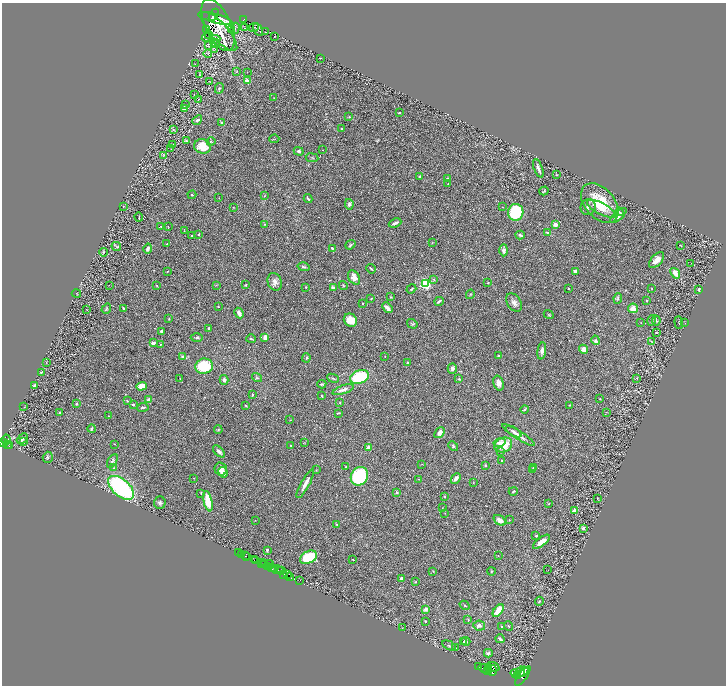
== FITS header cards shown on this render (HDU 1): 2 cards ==
NAXIS1  =                 1448
NAXIS2  =                 1367

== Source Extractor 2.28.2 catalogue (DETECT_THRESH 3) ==
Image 1448 x 1367 px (HDU 1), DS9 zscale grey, zoomed out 1/2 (1 PNG px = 2 x 2 image px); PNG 728 x 688 px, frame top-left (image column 1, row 1366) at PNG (2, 3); each listed source drawn as its Kron ellipse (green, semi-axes under 4 px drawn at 4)
Background 0.411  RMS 0.028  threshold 0.0853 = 3 sigma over >= 5 px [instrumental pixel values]
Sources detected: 329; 29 cannot appear on this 1/2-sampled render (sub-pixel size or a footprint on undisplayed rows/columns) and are neither listed nor drawn; the other 300 listed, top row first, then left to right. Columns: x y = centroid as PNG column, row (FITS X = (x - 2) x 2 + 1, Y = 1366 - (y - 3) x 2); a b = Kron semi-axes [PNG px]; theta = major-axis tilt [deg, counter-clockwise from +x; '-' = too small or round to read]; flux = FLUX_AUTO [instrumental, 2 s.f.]
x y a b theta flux
214 15 7 3 60 250
215 18 17 4 -15 110
244 19 3 2 - 49
218 25 28 12 -65 110
254 27 5 2 - 2.3
235 28 6 3 71 9.8
244 28 2 1 - 1.6
206 30 2 1 - 2.2
232 30 4 3 - 6
258 30 7 2 -58 6
219 31 25 8 -48 180
265 32 3 2 - 2.3
208 34 2 1 - 15
275 36 2 1 - 2.4
207 37 6 3 28 4.9
215 39 5 4 - 6.9
215 43 5 3 - 7.2
208 45 2 2 - 2.2
215 49 2 1 - 1.8
208 53 4 3 - 6.3
320 58 2 1 - 2.2
195 64 2 2 - 1.7
237 71 4 2 - 3.2
247 72 2 1 - 1.3
199 75 4 2 - 3.2
209 81 3 2 - 1.7
247 81 2 2 - 120
219 88 5 4 - 7.8
194 95 2 2 - 2.9
274 98 3 2 - 2.3
198 99 2 2 - 10
186 104 2 2 - 2.3
184 108 2 2 - 120
400 113 2 2 - 18
349 117 3 2 - 2.6
197 120 5 3 - 14
222 123 4 3 - 6.7
173 129 4 4 - 6.2
342 129 3 2 - 6.5
274 139 5 2 - 4.1
186 141 3 3 - 6.5
211 141 4 4 - 6.5
173 145 4 2 - 4.3
202 146 8 7 - 110
171 149 2 2 - 4.7
323 150 2 1 - 3.6
299 151 5 3 - 13
164 155 3 2 - 3.5
312 158 6 2 -8 5.2
538 168 10 2 -70 25
557 175 3 2 - 2.3
420 177 4 3 - 5.6
447 179 4 3 - 12
448 184 2 2 - 5.8
544 191 4 2 - 5.6
192 195 4 2 - 4.2
265 196 3 2 - 3.6
219 198 2 1 - 1.4
308 199 4 2 - 6.6
600 203 23 14 -49 210
349 204 5 4 - 19
123 206 2 2 - 2.2
233 207 2 2 - 2.5
502 207 2 1 - 1.8
588 207 8 7 - 28
601 209 16 5 -28 52
516 212 8 7 - 410
619 212 4 3 - 7.2
618 215 10 3 41 28
139 217 4 1 - 4.6
395 223 6 2 23 18
265 224 2 2 - 5
555 224 2 2 - 96
161 226 2 2 - 3
168 226 2 2 - 1.5
184 231 2 2 - 1.7
548 233 3 2 - 11
198 234 4 3 - 4.8
192 235 2 2 - 3.3
520 235 4 2 - 8.3
432 242 3 2 - 2.6
167 244 3 3 - 4.3
350 245 5 3 - 9.3
680 245 2 2 - 2.5
116 246 5 3 - 6.4
332 248 3 2 - 6.2
148 249 5 3 - 17
504 250 6 4 89 20
104 252 4 3 - 4.9
657 260 10 5 48 43
691 263 2 1 - 31
304 267 6 3 -15 9.8
371 269 5 2 - 7.5
167 271 2 2 - 2.3
575 271 3 2 - 21
675 273 6 3 -51 48
354 277 7 5 -56 45
433 279 4 3 - 4.9
275 282 9 7 -70 33
488 283 2 2 - 3.6
426 284 3 3 - 1000
109 285 2 1 - 1.2
156 285 4 2 - 3.9
216 285 4 3 - 4.6
245 285 3 2 - 4.3
343 285 4 2 - 3.6
306 287 3 2 - 2.7
333 288 2 2 - 51
568 288 2 2 - 6.3
652 288 2 2 - 2.1
411 289 5 3 - 6.5
699 290 4 3 - 10
76 293 4 1 - 2.4
470 294 5 3 - 4.9
391 297 4 2 - 3.6
618 298 5 3 - 8.5
371 299 3 2 - 3.2
647 300 3 2 - 5.5
439 301 5 2 - 10
363 303 2 2 - 5
514 303 10 6 -56 28
218 307 2 2 - 3.7
123 308 4 2 - 6.9
387 308 6 3 -48 22
633 308 5 5 - 49
86 309 2 1 - 1.4
106 309 5 3 - 6.8
239 313 5 3 - 31
549 314 5 2 - 4.2
169 319 3 2 - 3.3
350 320 7 6 - 83
652 320 5 2 - 6.8
656 320 5 2 - 3.5
641 322 2 2 - 1.4
679 323 6 1 -86 2.9
685 323 2 2 - 1.9
412 324 5 3 - 6.7
209 328 3 3 - 12
161 331 4 3 - 11
656 333 2 2 - 3.5
265 337 4 3 - 35
197 338 6 4 1 9
251 339 5 2 - 4.8
595 340 5 3 - 15
651 341 3 2 - 3
153 343 3 3 - 18
161 344 4 3 - 4
584 349 5 4 - 31
542 351 8 4 82 22
183 356 4 3 - 11
385 356 2 2 - 2.2
499 356 2 2 - 20
306 358 5 3 - 6.3
46 363 2 1 - 1.7
407 363 3 3 - 4.4
204 366 9 7 9 190
452 368 5 4 - 15
41 372 3 2 - 5.8
359 377 10 6 21 270
180 378 2 2 - 1.9
257 378 5 4 - 7
333 378 6 3 -23 7.1
637 378 3 2 - 2.3
459 379 3 3 - 6.6
224 380 5 4 - 18
499 383 8 5 -74 27
322 384 5 3 - 8.8
35 385 3 2 - 14
142 386 5 4 - 69
343 390 11 4 19 27
252 394 3 2 - 6.5
321 396 3 3 - 8.3
600 399 3 2 - 2.4
149 400 2 2 - 71
127 401 4 2 - 2.6
340 402 3 3 - 3.8
76 404 3 2 - 6.2
133 404 2 2 - 16
569 405 4 2 - 3.4
246 406 3 2 - 3.7
24 407 3 3 - 2.9
143 407 5 3 - 9
525 409 4 2 - 7.3
606 412 2 1 - 1.9
60 413 3 3 - 7.4
338 413 4 2 - 3.8
109 416 2 1 - 2.8
290 420 4 2 - 3.1
92 429 4 3 - 8.4
218 430 4 4 - 7
513 432 9 3 -32 13
440 433 6 4 49 29
519 435 19 4 -32 40
22 438 6 4 44 12
6 440 5 4 - 860
3 442 2 2 - 810
24 442 2 1 - 60
499 442 6 4 13 23
304 443 4 2 - 2.3
7 444 3 2 - 190
115 444 2 1 - 4.1
503 445 9 7 22 120
9 446 3 2 - 250
291 446 3 3 - 6.8
453 446 5 3 - 7.8
368 447 2 2 - 95
219 451 7 3 -46 17
501 451 3 3 - 5.9
48 457 5 5 - 11
112 461 7 4 58 14
502 461 4 3 - 5.5
422 464 2 1 - 1.4
485 465 3 3 - 7.3
346 467 2 2 - 5.9
114 468 4 3 - 4.9
533 468 4 2 - 4.1
221 469 6 6 - 44
316 470 4 2 - 3.4
532 470 3 2 - 2.9
223 472 5 4 - 21
359 476 9 8 - 410
194 478 3 2 - 2.5
456 478 6 3 46 23
419 479 2 2 - 2.1
473 483 3 2 - 2.1
305 484 16 3 61 30
121 488 15 8 -42 780
513 491 4 3 - 7.5
397 492 3 3 - 9.4
201 493 4 2 - 4
445 496 3 2 - 4.1
597 499 3 2 - 3
208 501 10 4 -78 140
160 503 6 6 - 13
549 503 3 2 - 3.3
442 508 2 2 - 1.5
575 510 2 2 - 100
445 513 2 2 - 2
255 520 3 2 - 1.7
500 520 6 4 -37 32
509 520 3 2 - 2.8
337 524 3 2 - 5.1
583 528 3 3 - 11
536 536 3 2 - 6.4
541 542 10 4 37 34
267 550 3 2 - 14
238 553 3 2 - 88
242 554 2 2 - 610
245 555 4 1 - 64
247 556 2 1 - 28
498 556 2 2 - 2
308 557 9 6 27 240
254 559 2 1 - 110
353 560 3 2 - 2.8
255 561 2 1 - 280
263 563 2 1 - 280
262 564 2 1 - 190
264 564 2 1 - 140
269 564 4 2 - 190
267 567 3 2 - 220
271 567 2 1 - 160
275 568 3 2 - 500
277 570 6 2 -10 690
548 570 2 2 - 2
282 571 3 1 - 21
433 571 3 2 - 3.6
491 571 4 2 - 3.7
284 574 2 1 - 320
287 575 2 1 - 380
289 577 4 3 - 730
402 578 3 3 - 23
300 580 2 1 - 23
415 582 3 2 - 6.9
539 601 4 3 - 4.7
465 605 5 3 - 5.6
426 609 2 2 - 65
498 611 7 4 51 93
468 619 3 2 - 3.6
425 621 2 2 - 7.3
479 626 6 5 - 18
501 626 2 2 - 4.1
509 626 5 3 - 5.7
402 628 3 2 - 2.3
500 639 4 2 - 13
464 641 4 2 - 3.7
466 641 4 4 - 12
449 646 7 3 -28 7.6
455 648 3 2 - 3.9
488 653 4 3 - 8.4
478 666 2 1 - 110
489 667 2 2 - 1100
493 667 7 3 -18 2900
484 668 6 4 -6 5500
487 670 3 2 - 2000
492 670 5 3 - 2100
520 672 5 3 - 1900
523 672 6 2 43 2200
515 674 5 4 - 4100
518 675 3 2 - 1800
523 676 12 2 55 2000
At the frame edge (FLAGS 8, measured only in part): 1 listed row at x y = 3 442
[29 sub-pixel or undisplayed-footprint detections neither listed nor drawn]